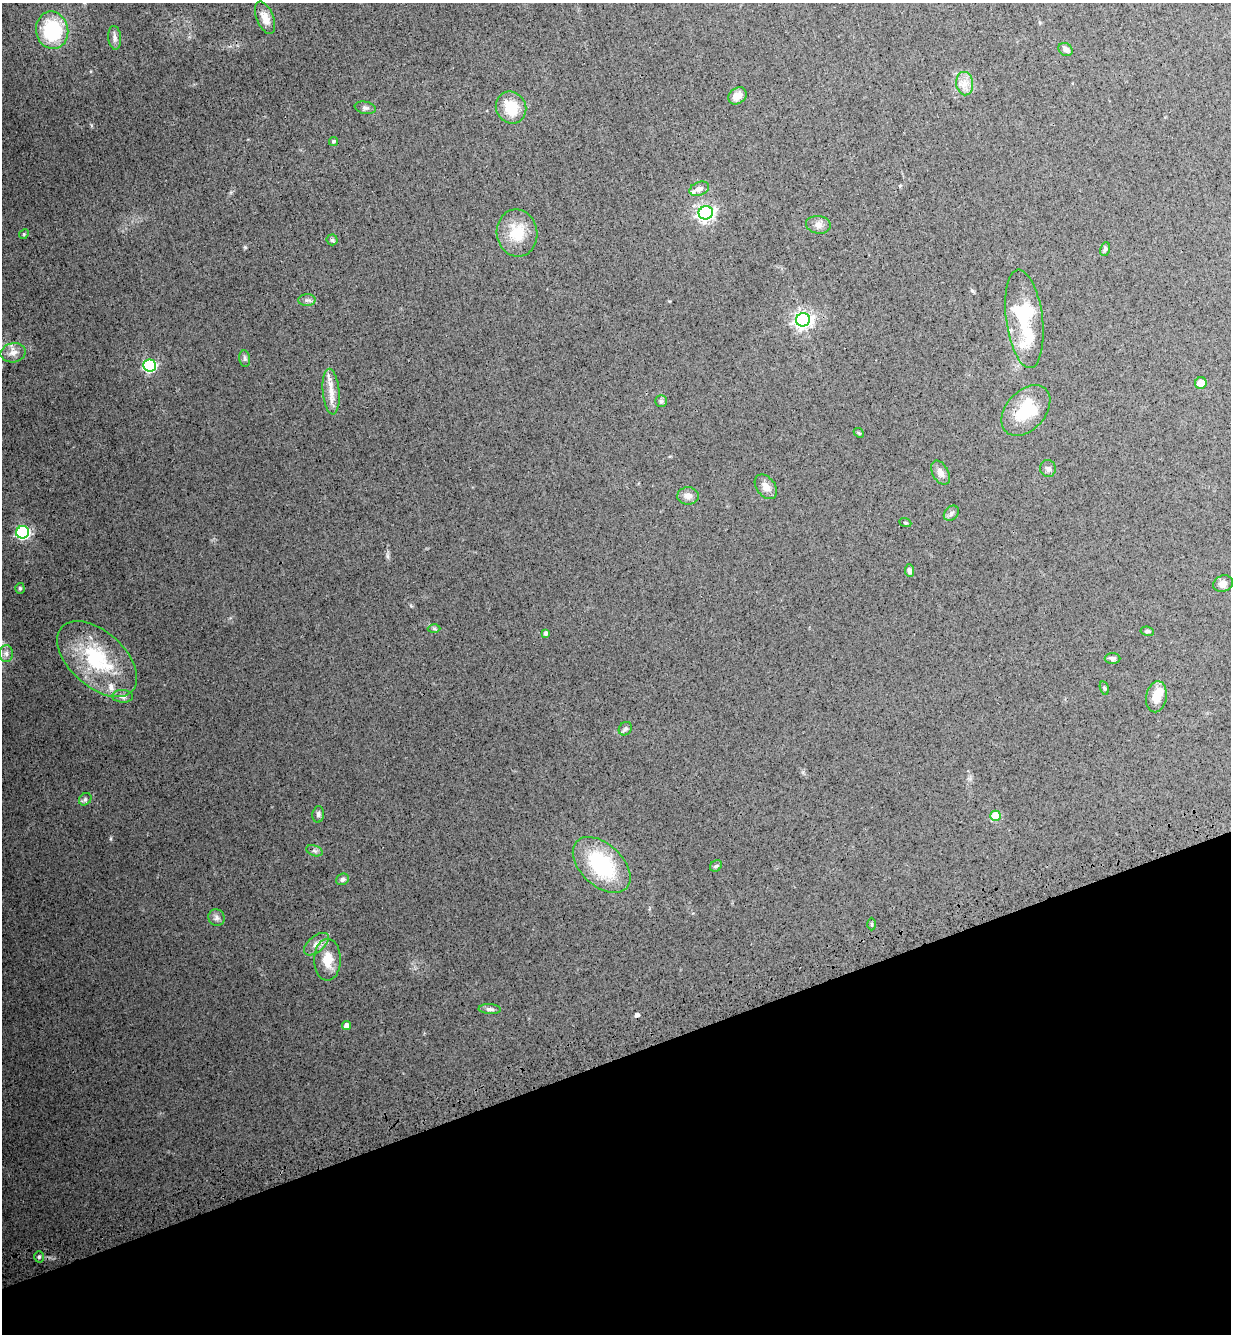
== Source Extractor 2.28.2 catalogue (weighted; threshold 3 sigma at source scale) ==
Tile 14 of 4 x 4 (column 2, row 4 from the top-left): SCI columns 1574-2802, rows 84-1415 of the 5477 x 5494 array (HDU 1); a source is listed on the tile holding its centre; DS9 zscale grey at full resolution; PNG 1233 x 1336 px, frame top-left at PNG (2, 3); each listed source drawn as its Kron ellipse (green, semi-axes under 4 px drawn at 4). Shown black and unused: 21% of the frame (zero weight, under 3 of 4 exposures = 7% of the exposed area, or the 3 px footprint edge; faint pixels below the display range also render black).
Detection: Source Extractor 2.28.2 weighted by HDU 2 'WHT'; one run over the whole footprint, this tile lists its part. Background 0.0322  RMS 0.0068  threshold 0.0307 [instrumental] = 3 sigma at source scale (4.5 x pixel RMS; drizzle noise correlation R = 1.50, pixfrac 1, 0.05/0.05 arcsec/px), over >= 5 px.
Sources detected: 65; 1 cosmic-ray / hot-pixel residue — neither listed nor drawn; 3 inside a brighter listed object's ellipse — not listed separately; the other 61 listed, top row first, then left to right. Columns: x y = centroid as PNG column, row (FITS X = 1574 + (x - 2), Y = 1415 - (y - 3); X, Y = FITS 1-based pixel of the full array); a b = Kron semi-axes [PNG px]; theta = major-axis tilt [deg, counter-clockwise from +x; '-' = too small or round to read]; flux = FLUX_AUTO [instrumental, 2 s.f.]
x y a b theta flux
265 18 17 8 -68 6.6
52 30 19 16 -79 47
115 38 12 6 -84 2.5
1066 49 7 6 - 2.5
965 84 12 8 -83 5.1
737 96 10 7 37 5.7
365 108 10 6 -11 1.9
511 108 16 15 - 16
333 141 4 4 - 1
699 189 10 6 21 2.9
706 213 7 6 - 190
818 225 12 9 -6 3.8
517 233 23 20 -82 18
24 234 5 4 - 0.73
332 240 5 5 - 1.2
1105 249 7 5 79 1.3
307 300 8 6 3 1.9
1024 319 49 18 -83 47
803 320 7 6 - 260
13 353 13 9 12 4.8
245 359 8 5 -83 1.5
150 365 6 6 - 94
1201 383 6 5 - 6.8
331 392 23 8 -85 7.8
661 401 5 5 - 1.2
1026 410 29 19 48 28
859 433 5 4 - 0.74
1048 468 8 8 - 2
940 473 13 8 -60 4
766 487 14 9 -52 4.9
688 496 11 8 -1 3.9
951 513 8 6 47 2
905 523 6 3 -19 0.73
23 532 6 6 - 110
910 571 6 4 -82 2
1223 584 10 8 22 4.2
20 588 5 4 - 1.1
434 629 6 4 -1 0.96
1147 631 7 4 -8 1.1
546 633 4 3 - 1.6
6 654 8 6 -89 2.6
1113 658 8 5 0 1.9
97 659 48 27 -42 51
1104 688 7 4 -76 1
123 696 10 6 -2 2.2
1156 697 15 10 79 9.2
625 729 7 6 - 1.5
85 799 7 5 44 1.4
318 814 8 6 83 1.7
996 816 5 5 - 20
314 851 8 5 -20 1.6
602 865 34 21 -43 51
716 866 6 5 - 1.2
343 879 6 5 - 1.6
216 918 9 8 - 2.4
872 924 6 4 -89 0.79
316 944 15 7 40 4.4
327 960 21 13 90 12
490 1009 11 5 -4 1.9
347 1026 4 4 - 4.7
39 1257 5 5 - 1.3
Unlisted compact peaks at least as high as the median listed source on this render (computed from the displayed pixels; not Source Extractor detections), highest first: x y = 111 838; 387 556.